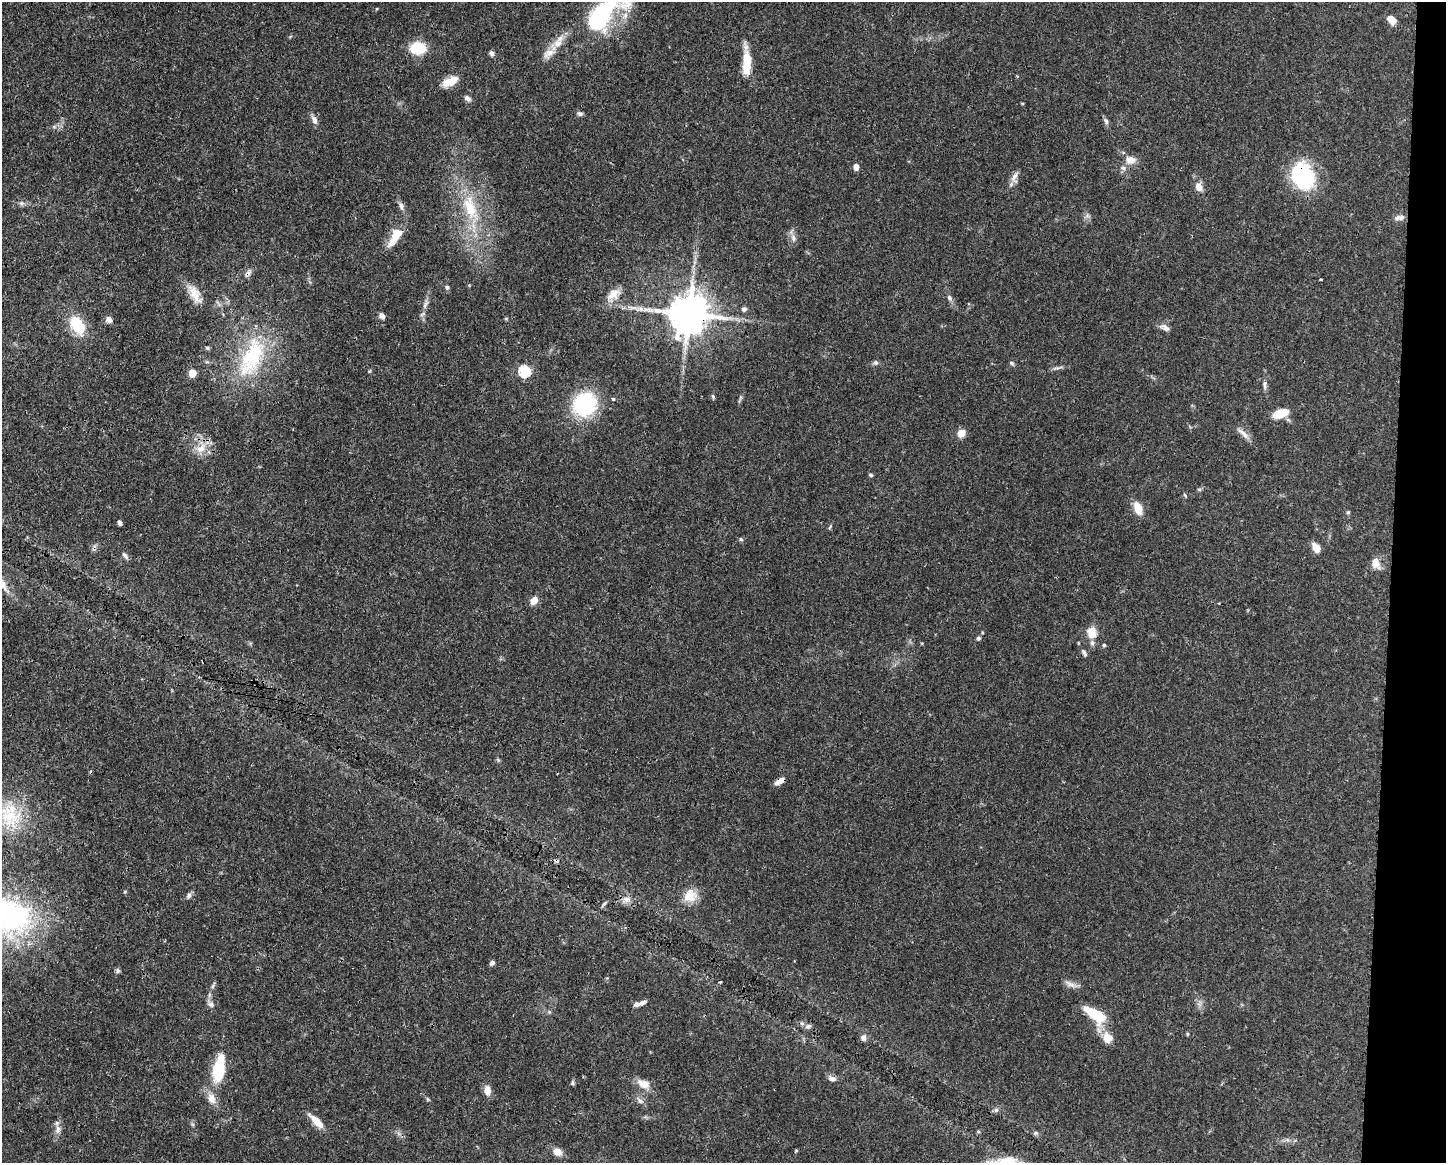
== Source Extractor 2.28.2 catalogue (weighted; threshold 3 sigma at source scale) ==
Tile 6 of 3 x 4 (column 3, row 2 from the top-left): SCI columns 3005-4448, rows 2328-3488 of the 4674 x 4656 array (HDU 1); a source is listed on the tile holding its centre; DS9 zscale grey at full resolution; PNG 1448 x 1165 px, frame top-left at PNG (2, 2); no overlay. Shown black and unused: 4% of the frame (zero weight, under 3 of 4 exposures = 1% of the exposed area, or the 3 px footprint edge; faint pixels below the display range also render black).
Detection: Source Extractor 2.28.2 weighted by HDU 2 'WHT'; one run over the whole footprint, this tile lists its part. Background 0.0441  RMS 0.0029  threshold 0.0131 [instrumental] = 3 sigma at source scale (4.5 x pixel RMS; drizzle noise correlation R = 1.50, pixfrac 1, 0.05/0.05 arcsec/px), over >= 5 px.
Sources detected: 116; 4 cosmic-ray / hot-pixel residue — not listed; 7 inside a brighter listed object's ellipse — not listed separately; the other 105 listed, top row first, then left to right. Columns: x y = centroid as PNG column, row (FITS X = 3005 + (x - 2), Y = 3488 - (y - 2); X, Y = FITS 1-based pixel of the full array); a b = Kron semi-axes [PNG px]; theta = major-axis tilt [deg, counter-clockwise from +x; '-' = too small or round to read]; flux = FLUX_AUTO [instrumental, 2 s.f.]
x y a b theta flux
600 18 61 27 38 35
1391 20 10 6 -44 3.3
418 48 12 10 0 12
492 53 7 5 -66 0.82
549 53 19 11 39 3.2
746 62 32 9 -89 7.7
450 81 19 9 22 4.4
468 98 9 6 -41 1
580 114 7 5 -21 0.73
314 120 11 6 -66 1.5
1106 121 9 5 -74 0.83
1130 160 15 11 -9 2.8
856 167 6 5 - 1.8
1303 176 26 22 -65 28
1014 177 17 8 80 2
1199 187 9 7 -70 2.5
21 203 7 6 - 0.82
401 206 12 6 -72 1.2
470 208 41 17 -71 15
1087 215 7 6 - 0.81
1397 218 10 7 30 1.1
793 238 11 7 -78 1.5
394 239 24 11 62 5.2
248 273 11 6 47 1.2
1321 280 3 2 - 0.3
447 287 6 5 - 0.61
195 294 29 11 -61 4.4
613 295 22 12 42 3.7
949 297 7 6 - 0.79
425 305 11 4 57 0.9
744 309 7 6 - 0.74
422 314 9 4 27 0.59
689 314 12 11 - 1100
382 316 8 6 -53 1.1
109 320 8 7 - 1.4
77 325 22 13 -61 11
1165 327 15 7 -26 1.4
207 348 6 5 - 0.47
252 357 63 28 68 28
876 363 7 6 - 0.69
1011 363 6 4 -20 0.53
1058 368 19 2 8 0.84
525 371 6 6 - 30
192 373 5 5 - 8.2
1265 385 12 6 -85 1.1
713 397 7 4 -74 0.43
613 399 4 3 - 0.63
740 399 13 3 69 0.59
584 404 20 19 - 29
1280 413 15 8 18 6.6
961 433 10 8 45 2.5
1243 433 21 6 -40 2
201 448 20 12 61 4.5
871 475 6 4 -16 0.42
1199 489 6 4 -1 0.4
1185 495 8 2 -50 0.28
1138 508 11 7 -69 4.9
1348 512 5 5 - 0.37
120 523 5 4 - 0.86
830 527 8 3 62 0.41
741 539 5 4 - 0.48
94 548 10 4 68 0.65
1316 548 10 6 -56 3.5
125 555 11 5 -50 0.87
1376 563 13 10 -72 2.9
3 584 18 8 -62 2.5
534 600 9 7 54 2.7
1092 633 14 12 -78 4.4
978 638 6 5 - 0.65
1104 645 4 4 - 0.39
1084 652 11 5 -61 0.91
498 760 6 5 - 0.41
779 781 12 5 30 2.1
9 815 42 33 -51 20
125 892 6 4 2 0.29
189 895 9 6 63 0.85
690 896 18 16 46 4.8
627 899 11 8 0 1.8
604 904 8 3 45 0.57
8 916 70 49 -18 66
492 963 6 5 - 0.77
118 971 8 6 89 0.6
1071 984 21 6 -22 1.7
213 985 10 4 62 0.68
211 1004 11 8 -33 1.2
637 1004 9 5 9 1.2
1095 1015 25 11 -36 11
808 1026 9 5 20 0.82
1187 1034 6 4 90 0.3
863 1038 8 7 - 1.1
1107 1038 15 12 -59 3.8
219 1069 28 11 80 15
832 1078 9 7 -16 1.4
572 1083 6 6 - 0.56
644 1084 20 11 -28 3.1
487 1090 10 7 -87 2.7
212 1098 17 11 -66 3.1
428 1099 6 4 -59 0.38
640 1101 10 6 -42 1.2
996 1110 6 6 - 0.71
316 1121 21 7 -45 4.1
58 1129 11 8 86 1.6
1035 1133 7 6 - 0.57
796 1151 5 4 - 0.31
557 1152 9 7 -32 2.9
Overlapping masked pixels (flux is a lower limit): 5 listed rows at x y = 1303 176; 248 273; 689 314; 94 548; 779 781
Isophote crosses this tile's border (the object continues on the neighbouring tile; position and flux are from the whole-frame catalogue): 4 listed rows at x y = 600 18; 3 584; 9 815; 8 916